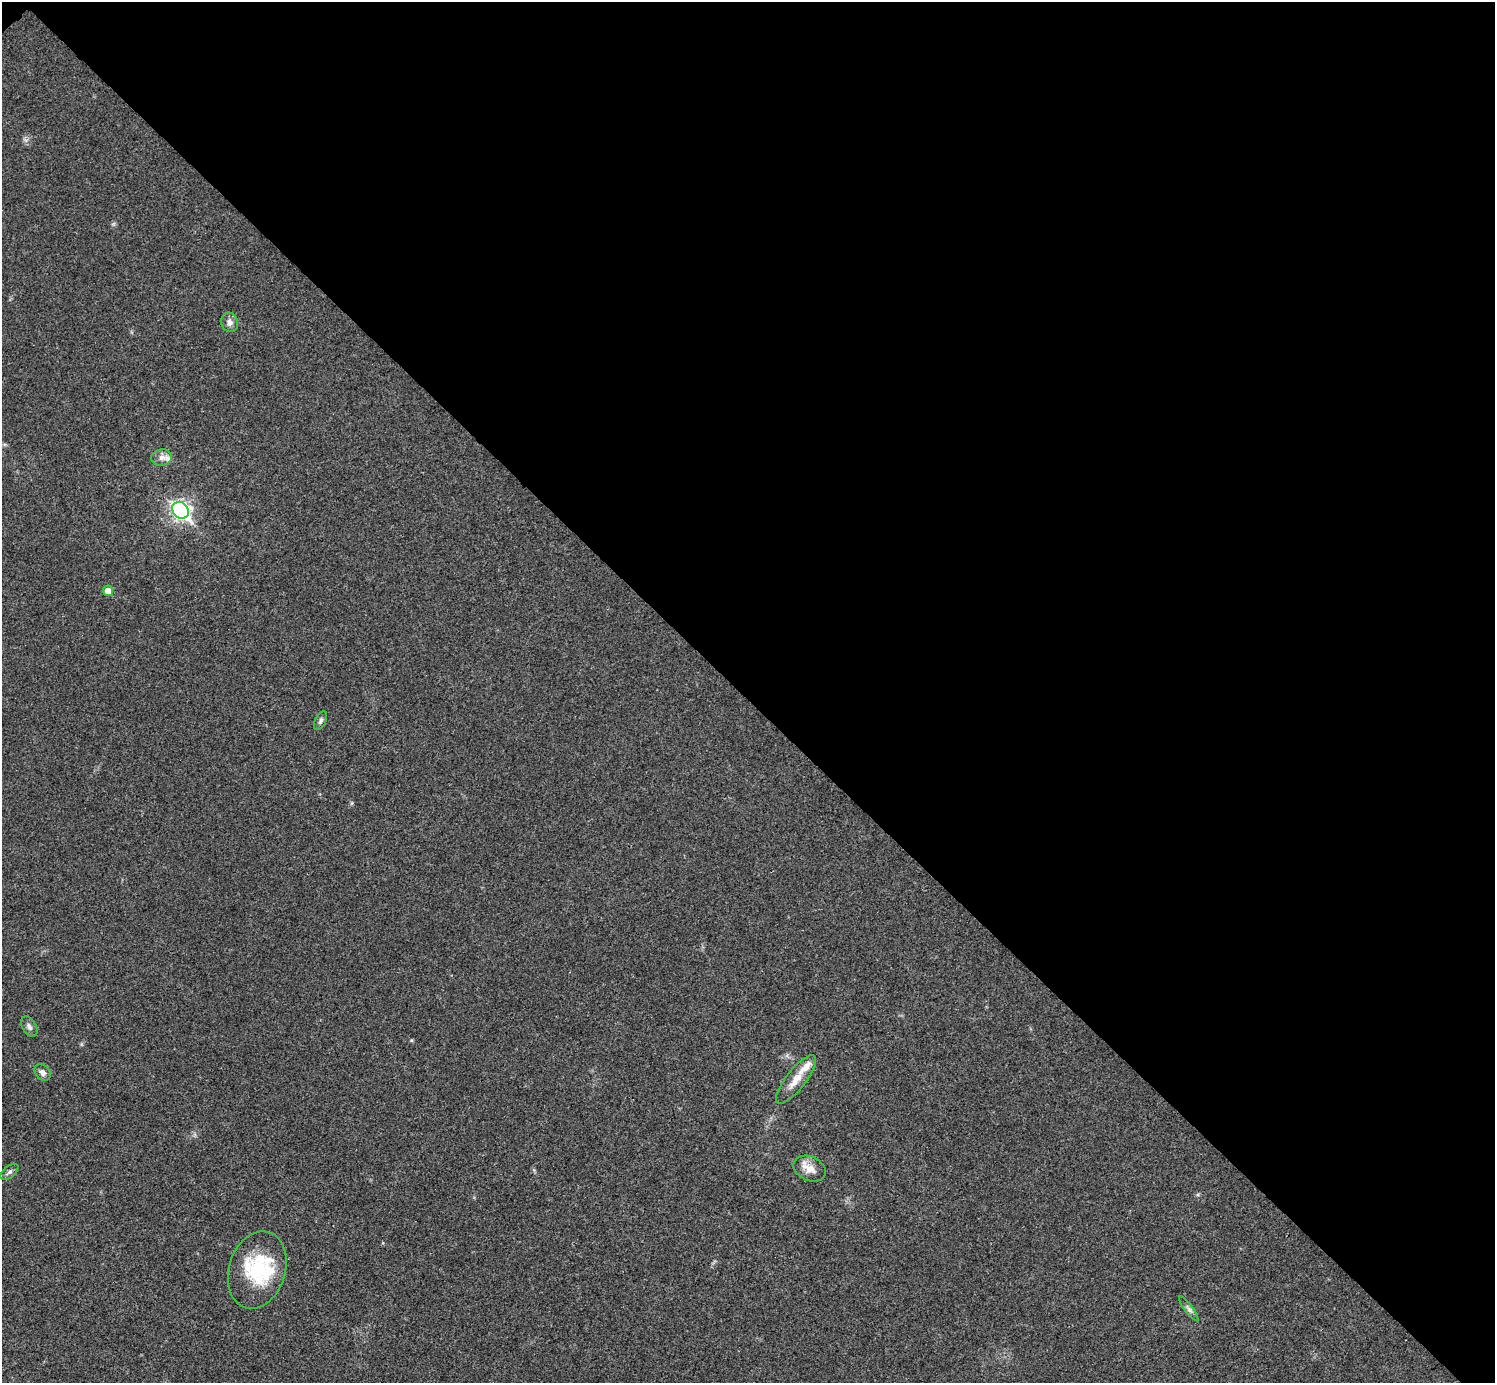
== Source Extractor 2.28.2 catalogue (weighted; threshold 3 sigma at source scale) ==
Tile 3 of 4 x 4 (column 3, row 1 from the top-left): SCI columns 2994-4486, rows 4444-5824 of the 5983 x 5983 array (HDU 1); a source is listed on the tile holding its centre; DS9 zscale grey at full resolution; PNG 1497 x 1385 px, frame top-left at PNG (2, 2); each listed source drawn as its Kron ellipse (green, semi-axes under 4 px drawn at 4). Shown black and unused: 51% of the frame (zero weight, under 3 of 4 exposures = <1% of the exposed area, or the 3 px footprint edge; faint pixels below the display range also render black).
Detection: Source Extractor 2.28.2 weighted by HDU 2 'WHT'; one run over the whole footprint, this tile lists its part. Background 0.0195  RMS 0.004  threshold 0.0181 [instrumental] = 3 sigma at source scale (4.5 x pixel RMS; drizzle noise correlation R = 1.50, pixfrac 1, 0.05/0.05 arcsec/px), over >= 5 px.
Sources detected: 15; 3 inside a brighter listed object's ellipse — not listed separately; the other 12 listed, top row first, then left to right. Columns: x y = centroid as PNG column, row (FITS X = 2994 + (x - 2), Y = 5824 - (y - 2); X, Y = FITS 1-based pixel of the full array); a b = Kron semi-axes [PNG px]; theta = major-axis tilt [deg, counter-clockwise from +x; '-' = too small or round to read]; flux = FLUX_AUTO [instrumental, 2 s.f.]
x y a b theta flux
230 322 10 8 -74 1.9
162 457 10 8 9 2.1
180 510 9 7 -45 140
108 591 5 5 - 4
321 721 10 5 64 1.1
29 1027 11 7 -60 1.5
43 1072 9 7 -48 1.5
796 1080 30 9 51 6.2
810 1169 17 12 -24 4.4
9 1172 10 5 40 1.1
257 1270 40 28 73 29
1189 1309 15 4 -53 1.3